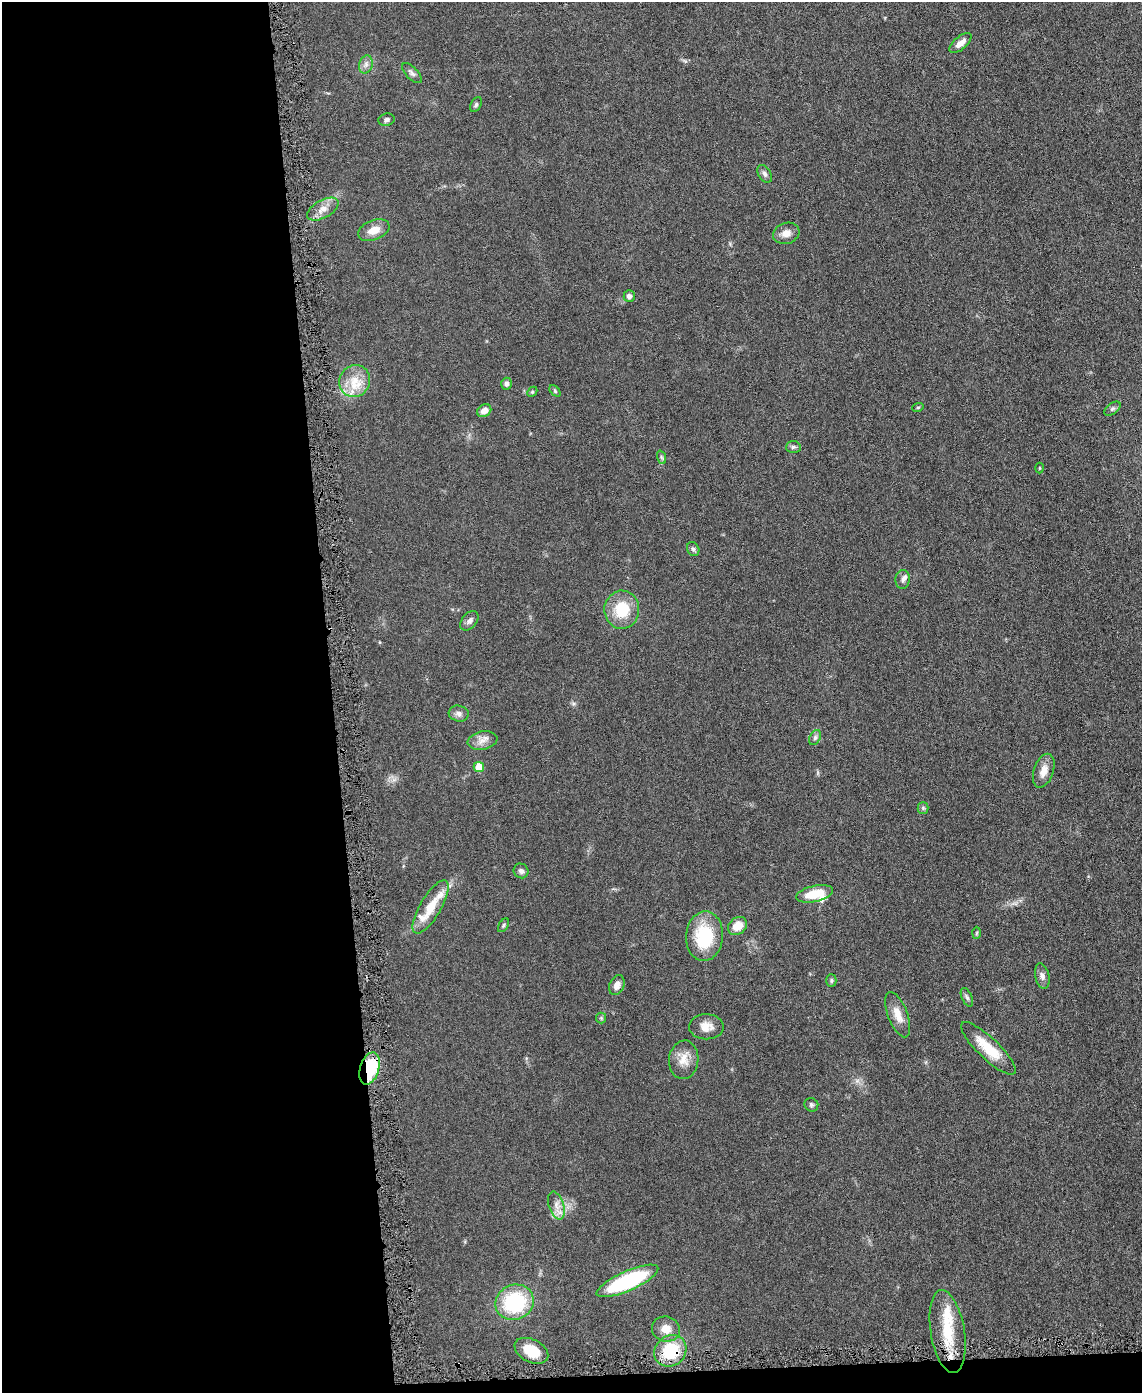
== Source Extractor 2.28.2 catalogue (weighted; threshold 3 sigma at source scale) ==
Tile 9 of 4 x 3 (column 1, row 3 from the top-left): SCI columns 1-1140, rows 128-1518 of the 4565 x 4533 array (HDU 1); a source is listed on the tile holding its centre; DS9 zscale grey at full resolution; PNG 1144 x 1395 px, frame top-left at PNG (2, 2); each listed source drawn as its Kron ellipse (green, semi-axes under 4 px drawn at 4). Shown black and unused: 30% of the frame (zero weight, under 3 of 6 exposures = <1% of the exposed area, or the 3 px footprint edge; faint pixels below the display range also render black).
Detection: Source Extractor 2.28.2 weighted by HDU 2 'WHT'; one run over the whole footprint, this tile lists its part. Background 0.0616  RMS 0.0057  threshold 0.0235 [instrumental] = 3 sigma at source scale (4.09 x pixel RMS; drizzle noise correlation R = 1.36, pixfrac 0.8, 0.05/0.05 arcsec/px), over >= 5 px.
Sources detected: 60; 5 inside a brighter listed object's ellipse — not listed separately; the other 55 listed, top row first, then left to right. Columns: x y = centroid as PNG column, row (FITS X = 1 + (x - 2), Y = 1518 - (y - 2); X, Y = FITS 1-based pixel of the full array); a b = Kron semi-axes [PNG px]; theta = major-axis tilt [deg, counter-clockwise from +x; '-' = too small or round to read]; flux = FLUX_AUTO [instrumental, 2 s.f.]
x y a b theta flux
960 43 13 6 41 4.2
366 64 9 6 75 2.2
412 73 13 6 -46 1.8
476 105 8 5 64 1.1
386 120 8 6 10 1.5
765 174 10 6 -58 1.7
323 209 17 9 29 4.9
374 230 16 9 21 6.2
786 233 13 10 17 4.2
629 296 5 5 - 2.3
355 381 16 15 - 10
506 384 6 5 - 1.8
555 391 7 4 -46 0.75
532 392 6 4 45 0.66
918 407 6 3 19 0.63
1112 409 9 5 37 1.3
484 411 7 6 - 3.7
793 447 7 6 - 1.2
661 457 7 4 -71 0.93
1039 468 5 3 - 0.49
693 549 7 6 - 1.2
903 579 9 7 85 2
622 610 19 17 88 18
469 621 11 7 50 2.2
459 714 10 8 -13 2.4
815 738 8 5 63 1.5
483 740 15 9 11 4.1
479 767 5 5 - 11
1044 771 17 9 71 5.4
923 808 5 5 - 0.94
521 871 8 7 - 1.8
814 894 19 8 12 12
431 907 30 10 59 13
503 925 8 4 58 0.88
738 926 10 8 40 7.5
977 933 6 4 88 0.66
705 936 25 18 85 27
1042 976 13 7 -77 2.4
831 980 6 5 - 0.99
617 985 10 7 65 3.6
967 997 10 5 -65 1.4
898 1015 24 9 -69 6.8
601 1018 5 5 - 0.82
706 1027 17 12 -1 5.6
988 1048 36 10 -44 15
684 1060 19 14 83 7.2
370 1068 17 9 73 34
811 1105 7 6 - 1.2
556 1205 15 7 -73 4
627 1281 33 9 24 55
515 1302 19 17 24 42
666 1329 14 12 -18 6.1
948 1332 42 17 -81 23
531 1351 18 11 -27 14
670 1351 17 15 40 26
Overlapping masked pixels (flux is a lower limit): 3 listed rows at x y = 370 1068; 948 1332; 670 1351